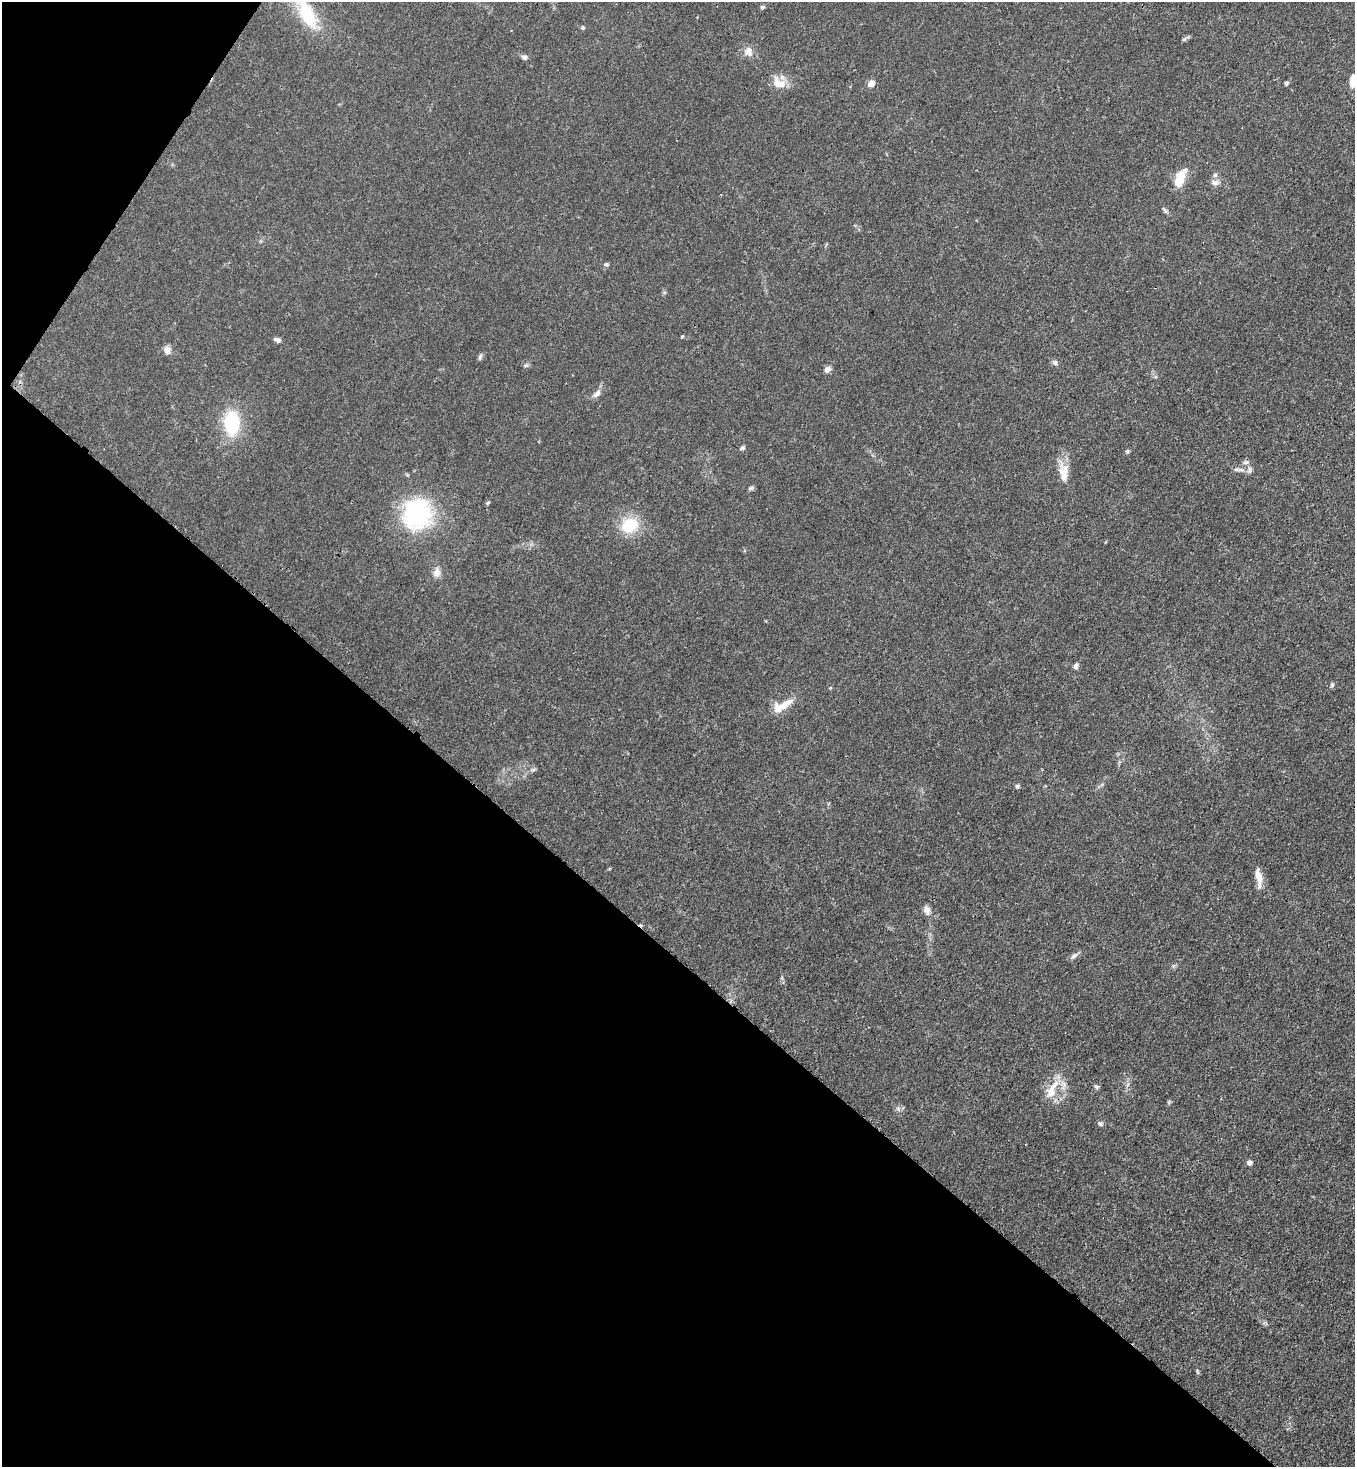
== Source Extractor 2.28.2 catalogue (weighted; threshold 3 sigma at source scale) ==
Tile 9 of 4 x 4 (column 1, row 3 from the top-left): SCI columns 364-1716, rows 1525-2989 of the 6000 x 5978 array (HDU 1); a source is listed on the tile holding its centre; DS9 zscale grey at full resolution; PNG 1357 x 1469 px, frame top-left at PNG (2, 2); no overlay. Shown black and unused: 37% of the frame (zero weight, under 3 of 4 exposures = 7% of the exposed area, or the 3 px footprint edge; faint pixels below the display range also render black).
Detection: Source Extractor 2.28.2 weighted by HDU 2 'WHT'; one run over the whole footprint, this tile lists its part. Background 0.02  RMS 0.0026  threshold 0.0118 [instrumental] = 3 sigma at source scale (4.5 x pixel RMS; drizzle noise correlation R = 1.50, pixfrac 1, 0.05/0.05 arcsec/px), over >= 5 px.
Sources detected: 52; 6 inside a brighter listed object's ellipse — not listed separately; the other 46 listed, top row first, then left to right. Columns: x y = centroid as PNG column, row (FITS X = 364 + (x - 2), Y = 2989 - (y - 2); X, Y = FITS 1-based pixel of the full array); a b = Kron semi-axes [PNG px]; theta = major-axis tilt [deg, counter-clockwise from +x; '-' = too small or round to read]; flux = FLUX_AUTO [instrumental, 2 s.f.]
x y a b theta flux
762 7 6 5 - 0.44
307 14 35 15 -63 12
583 28 5 5 - 0.41
1184 39 8 4 36 0.49
748 52 13 12 - 2.1
524 57 7 6 - 0.83
1353 81 14 7 87 2.9
778 83 18 11 -27 4.1
1286 83 5 4 - 0.47
871 84 9 7 29 1.5
1179 179 16 9 73 6.5
1215 182 11 7 -13 1.1
1165 210 12 4 -52 0.57
606 264 7 5 -8 0.5
682 336 5 3 - 0.26
277 340 8 5 -20 0.86
167 350 10 8 -83 1.3
480 357 9 4 71 0.53
1055 362 8 6 -46 0.66
526 365 6 5 - 0.49
827 369 6 5 - 1.8
597 394 13 7 42 1.3
232 423 29 18 -89 14
742 448 7 5 27 0.56
1127 451 6 5 - 0.44
1236 469 9 5 -7 0.8
1250 469 9 5 85 0.75
1063 475 30 9 -76 3.4
750 488 8 5 43 0.53
487 503 7 4 31 0.34
417 514 34 32 83 29
630 525 21 16 26 8.9
437 572 12 9 76 1.7
1076 666 7 5 74 0.9
1332 685 6 5 - 0.49
784 705 23 9 34 3.9
533 770 7 4 1 0.45
1017 786 5 5 - 0.5
1259 879 22 8 89 2.5
927 910 10 7 -75 1.5
1074 956 12 6 40 0.91
1096 1087 7 5 -37 0.53
1051 1092 15 13 73 3.6
898 1109 7 5 -47 0.58
1100 1123 8 6 -27 0.55
1249 1163 5 5 - 1.2
Isophote crosses this tile's border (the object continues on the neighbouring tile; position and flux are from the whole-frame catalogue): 2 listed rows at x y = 307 14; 1353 81
Unlisted compact peaks at least as high as the median listed source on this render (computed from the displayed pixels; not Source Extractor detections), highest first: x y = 1197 1371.